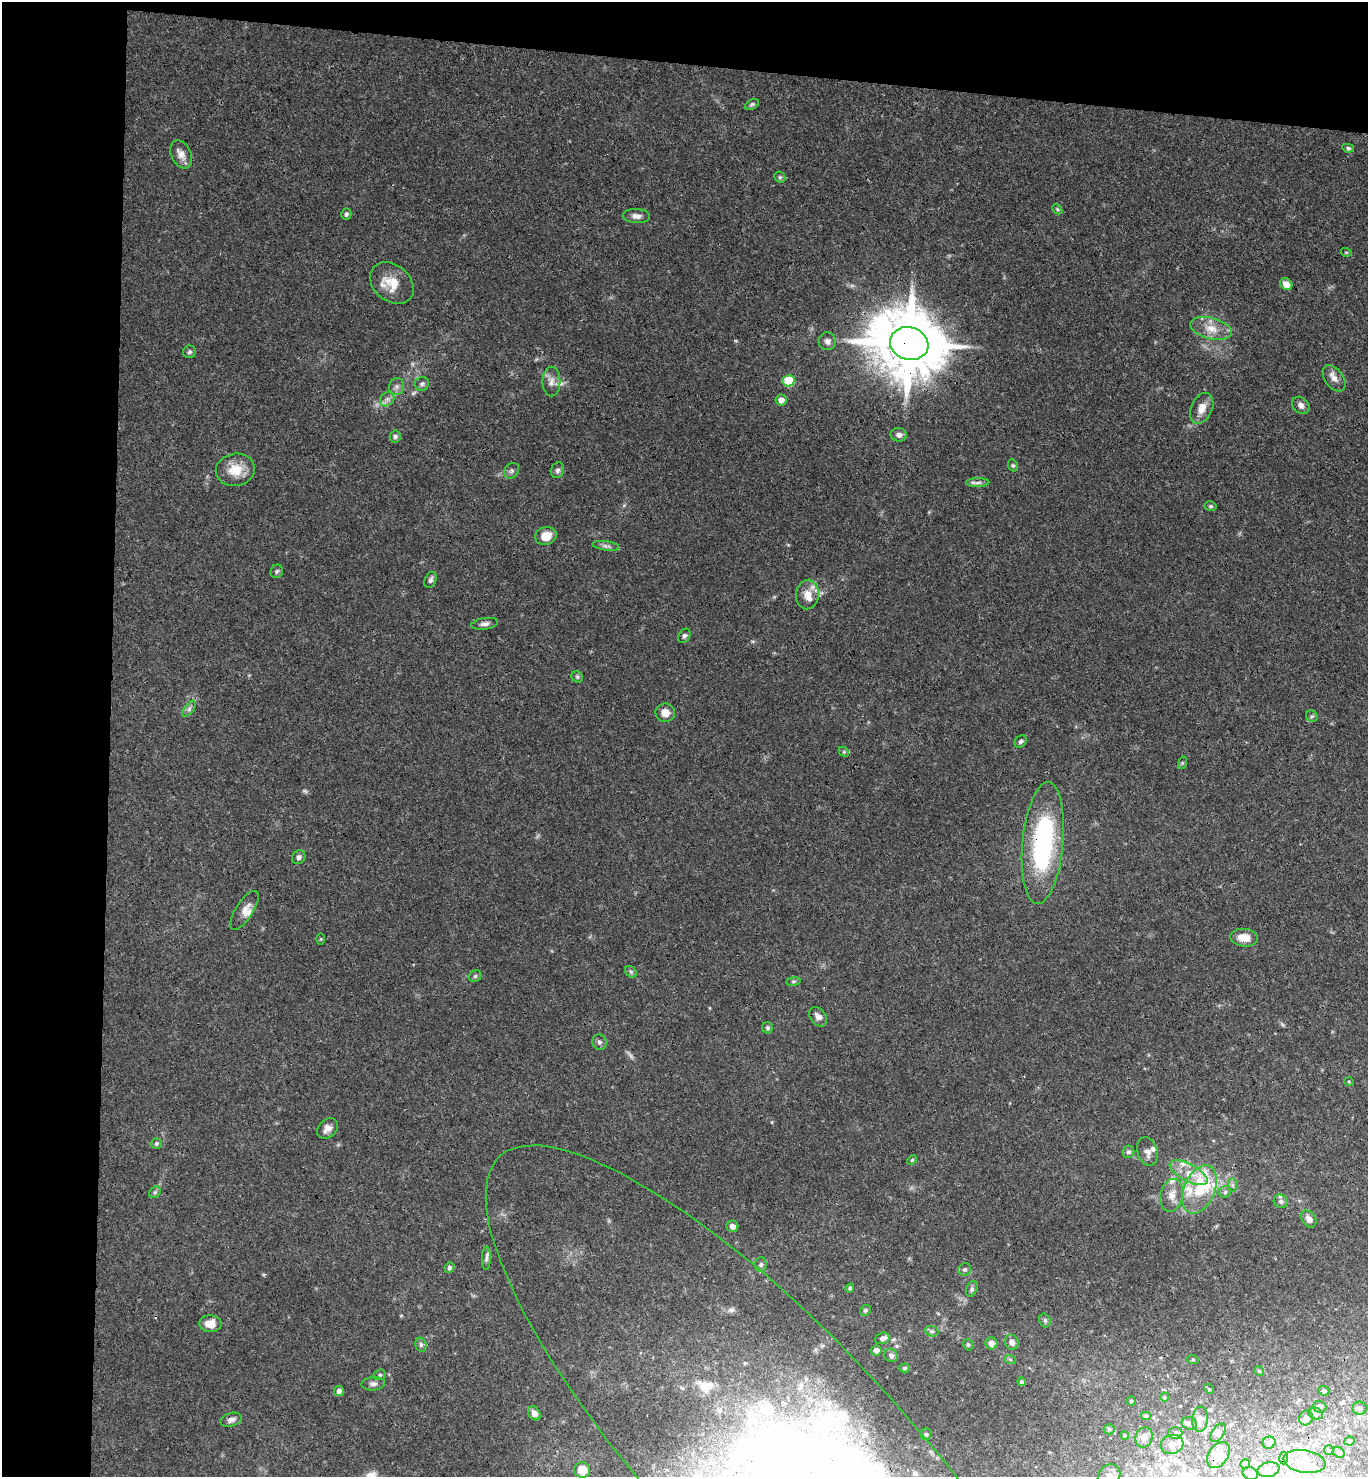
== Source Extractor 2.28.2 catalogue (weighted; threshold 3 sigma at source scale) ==
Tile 1 of 3 x 3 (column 1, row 1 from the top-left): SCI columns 160-1525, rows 2961-4435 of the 4515 x 4442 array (HDU 1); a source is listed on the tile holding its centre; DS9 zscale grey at full resolution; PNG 1370 x 1479 px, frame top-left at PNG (2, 2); each listed source drawn as its Kron ellipse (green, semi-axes under 4 px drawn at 4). Shown black and unused: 12% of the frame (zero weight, under 3 of 4 exposures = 6% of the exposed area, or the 3 px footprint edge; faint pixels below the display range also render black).
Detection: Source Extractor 2.28.2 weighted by HDU 2 'WHT'; one run over the whole footprint, this tile lists its part. Background 0.039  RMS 0.003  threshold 0.0133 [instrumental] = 3 sigma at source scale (4.5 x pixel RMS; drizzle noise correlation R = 1.50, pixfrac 1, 0.05/0.05 arcsec/px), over >= 5 px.
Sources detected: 150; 1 too faint to see at this stretch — neither listed nor drawn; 20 inside a brighter listed object's ellipse — not listed separately; the other 129 listed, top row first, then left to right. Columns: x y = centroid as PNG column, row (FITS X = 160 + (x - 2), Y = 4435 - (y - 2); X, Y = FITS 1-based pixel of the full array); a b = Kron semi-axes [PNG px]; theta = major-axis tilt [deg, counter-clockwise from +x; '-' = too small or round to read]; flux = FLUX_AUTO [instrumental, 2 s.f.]
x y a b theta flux
752 104 7 4 31 0.5
1348 148 6 4 -10 0.52
181 154 15 10 -66 2.4
780 177 6 5 - 0.51
1057 209 6 4 -46 0.43
346 214 6 5 - 0.73
636 216 14 7 -2 1.6
1346 252 5 3 - 0.25
392 283 24 18 -39 6.3
1286 284 6 5 - 2.2
1211 328 21 10 -14 4.3
827 341 9 9 - 1.2
909 344 19 16 -16 2800
190 352 6 6 - 0.64
1334 378 15 9 -54 2.1
788 381 6 5 - 17
551 382 15 9 89 2
422 384 7 7 - 0.8
397 387 8 7 - 1.1
387 399 8 6 46 1.1
781 400 5 5 - 2.1
1301 405 9 7 -43 1.3
1202 408 16 10 65 3.1
899 435 8 6 -9 1.2
395 436 6 5 - 0.61
1013 465 6 4 -68 0.45
235 470 19 16 11 6
557 470 8 6 70 0.95
512 471 8 6 51 0.82
978 483 11 4 1 0.98
1210 506 6 4 -13 0.52
546 536 11 9 15 4
606 546 14 4 -8 0.96
277 571 7 6 - 0.6
431 580 8 5 65 0.83
807 595 15 11 85 3.1
485 624 13 5 9 1.2
684 636 7 5 60 0.69
577 677 6 5 - 0.51
189 709 9 4 55 0.83
665 713 9 9 - 2.6
1312 716 6 5 - 0.57
1021 741 7 5 45 0.59
844 752 6 4 -45 0.41
1182 763 6 4 72 0.41
1043 843 61 20 85 46
299 857 7 6 - 0.89
244 910 22 8 57 2.4
1244 938 14 8 -6 3.8
321 939 5 3 - 0.26
631 972 6 5 - 0.59
475 976 7 5 44 0.59
793 981 7 4 8 0.44
818 1017 10 7 -53 1.5
767 1028 5 5 - 0.61
599 1042 8 7 - 0.94
1349 1082 5 3 - 0.26
327 1128 11 9 44 1.7
156 1143 5 5 - 0.52
1147 1151 15 10 -73 2.1
1128 1152 6 6 - 0.84
912 1160 5 4 - 0.35
1189 1173 21 8 -28 4.9
1232 1185 7 4 -89 0.59
1199 1189 25 15 67 10
155 1192 6 5 - 0.55
1225 1192 6 6 - 0.64
1172 1195 16 11 78 3
1281 1201 7 6 - 0.93
1309 1219 9 6 -55 1.8
732 1226 6 5 - 1.2
486 1258 12 4 89 0.93
761 1265 7 5 87 0.68
449 1268 5 5 - 0.75
965 1269 7 6 - 0.69
850 1288 4 4 - 0.59
972 1289 8 5 70 0.7
865 1310 6 5 - 0.52
1045 1320 7 5 -70 0.59
210 1324 11 8 -3 3.3
932 1331 7 5 -20 0.61
882 1338 7 5 18 1.3
1012 1342 7 7 - 1.7
991 1343 6 6 - 1.8
421 1345 7 5 -76 0.79
968 1345 6 4 -75 0.51
876 1350 5 5 - 1.7
891 1355 7 6 - 1.2
1010 1359 6 4 -19 0.44
1193 1360 6 3 -19 0.31
904 1368 5 4 - 0.53
1259 1371 5 4 - 0.38
380 1375 6 5 - 0.58
1021 1382 4 4 - 0.55
373 1384 12 6 5 1.1
1209 1389 5 4 - 0.39
339 1391 5 5 - 1.2
1324 1391 6 4 -23 0.59
1165 1397 4 4 - 0.34
1131 1401 4 4 - 0.37
1319 1407 7 6 - 1.1
1359 1408 7 6 - 0.91
534 1413 7 5 -53 1.6
1316 1413 7 5 -23 0.95
1146 1416 5 4 - 0.47
1306 1418 7 7 - 1.1
1200 1419 12 7 84 2
231 1420 11 6 16 1.3
1189 1423 8 6 -19 0.94
1109 1429 5 5 - 0.46
1175 1433 7 6 - 0.71
1218 1433 10 6 55 0.93
926 1434 6 5 - 0.55
1125 1435 4 4 - 0.42
1144 1437 10 8 72 2.2
1349 1441 5 4 - 0.53
1269 1443 6 6 - 0.89
1172 1444 11 9 15 2
1329 1450 5 4 - 0.35
1339 1452 6 5 - 0.56
1218 1455 14 9 55 2.2
1283 1458 6 4 -90 0.54
782 1459 414 121 -47 380
1304 1461 21 11 -10 4.3
1245 1464 5 5 - 0.82
582 1470 8 7 - 5
1268 1470 11 7 11 1.4
1250 1473 8 6 -23 1.1
1109 1476 12 10 51 1.9
Overlapping masked pixels (flux is a lower limit): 3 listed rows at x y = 909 344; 1043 843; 782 1459
Isophote crosses this tile's border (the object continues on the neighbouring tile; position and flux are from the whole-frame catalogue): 2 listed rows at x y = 782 1459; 1109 1476